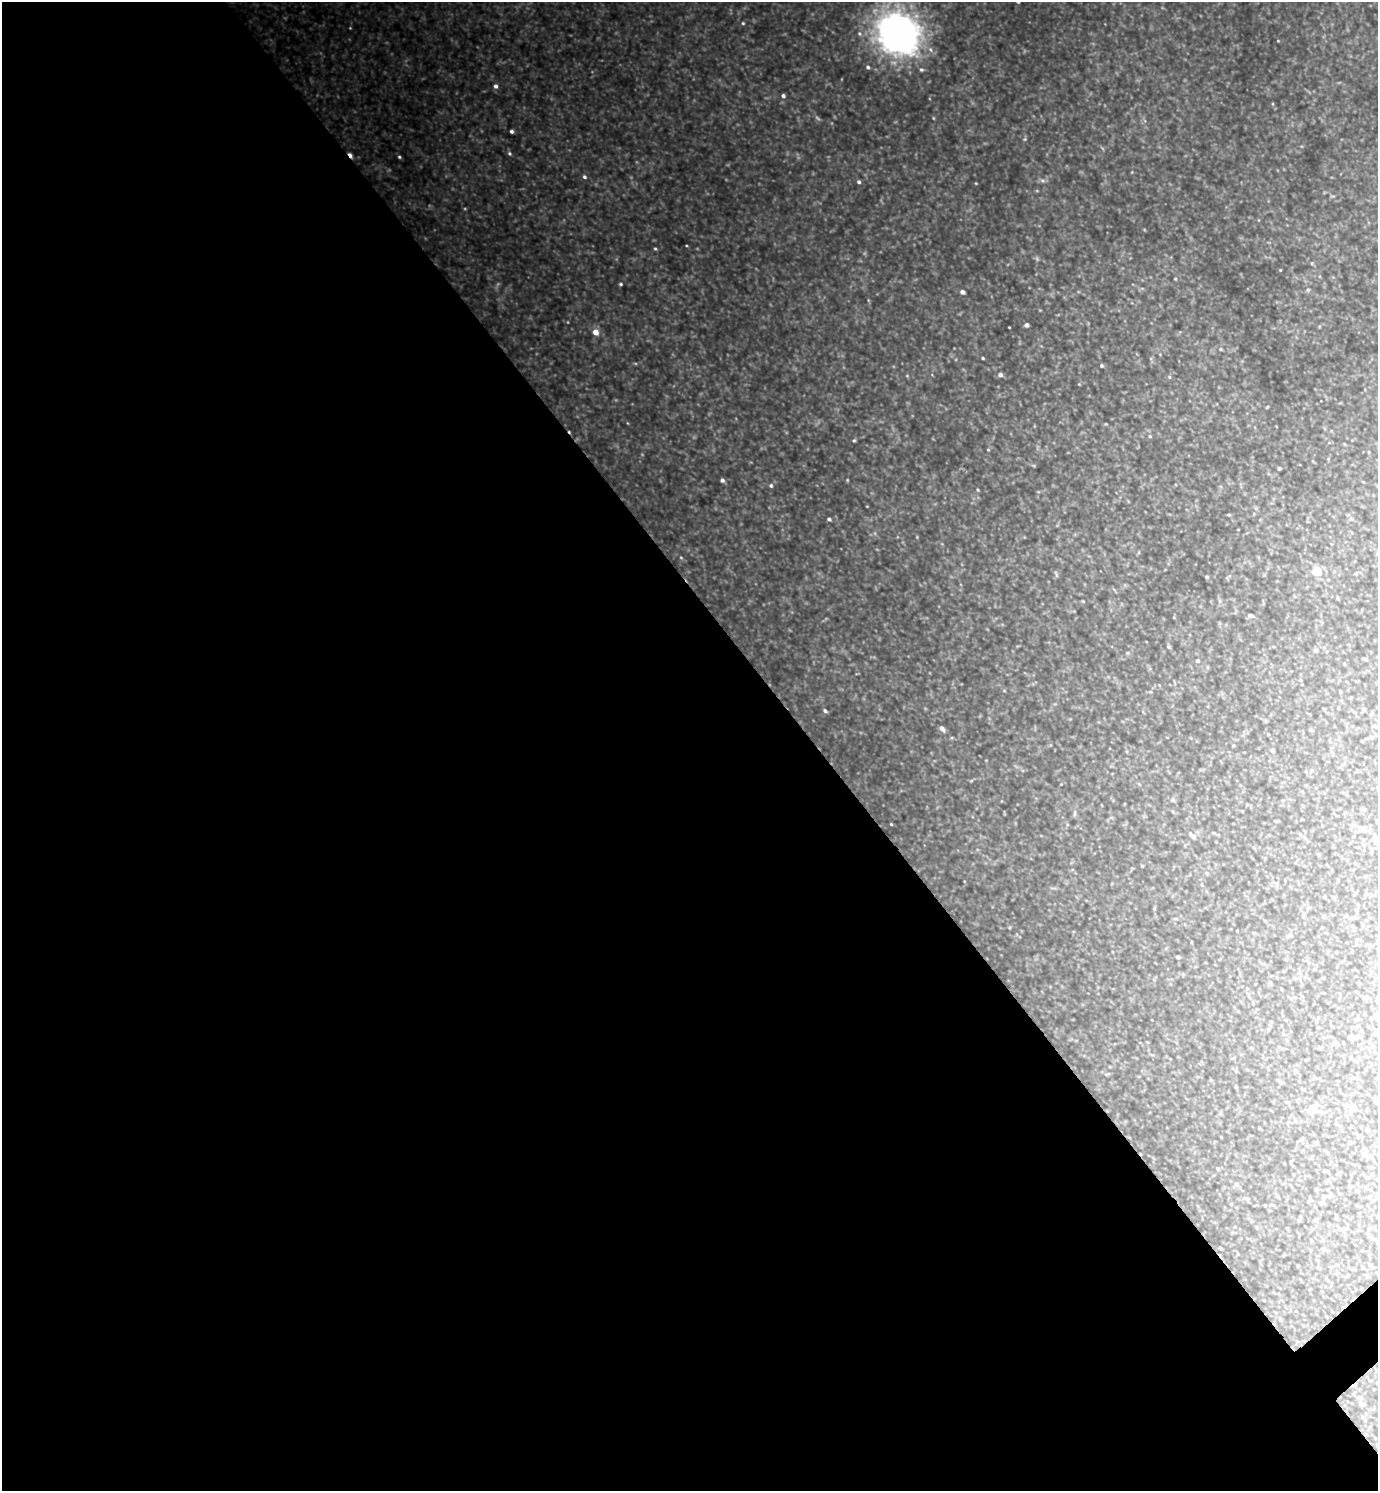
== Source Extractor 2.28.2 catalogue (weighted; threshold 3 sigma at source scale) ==
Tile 9 of 4 x 4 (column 1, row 3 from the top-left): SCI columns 160-1535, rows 1495-2983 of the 5961 x 5964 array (HDU 1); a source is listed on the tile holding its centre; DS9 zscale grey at full resolution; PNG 1380 x 1493 px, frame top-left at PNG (2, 2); no overlay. Shown black and unused: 59% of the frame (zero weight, under 3 of 4 exposures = <1% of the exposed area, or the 3 px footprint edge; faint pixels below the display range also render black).
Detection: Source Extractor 2.28.2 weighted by HDU 2 'WHT'; one run over the whole footprint, this tile lists its part. Background 0.966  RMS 0.096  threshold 0.433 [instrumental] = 3 sigma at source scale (4.5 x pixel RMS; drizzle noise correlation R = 1.50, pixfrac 1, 0.05/0.05 arcsec/px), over >= 5 px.
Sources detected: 142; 12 too faint to see at this stretch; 1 cosmic-ray / hot-pixel residue — not listed; the other 129 listed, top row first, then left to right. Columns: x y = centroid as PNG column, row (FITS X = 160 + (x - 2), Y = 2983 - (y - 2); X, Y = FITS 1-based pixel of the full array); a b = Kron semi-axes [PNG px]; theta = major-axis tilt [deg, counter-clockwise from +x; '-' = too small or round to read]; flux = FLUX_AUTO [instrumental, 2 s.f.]
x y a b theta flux
743 23 4 4 - 14
898 33 37 33 -45 5800
860 34 7 6 - 35
1278 41 3 3 - 8.4
868 67 5 5 - 28
921 70 7 6 - 24
496 86 6 6 - 37
783 96 5 4 - 29
1273 104 5 3 - 9.2
933 118 4 4 - 10
512 131 4 4 - 28
1025 139 6 5 - 16
509 153 6 5 - 19
350 155 7 3 -57 67
399 157 5 4 - 17
584 177 5 5 - 25
1042 180 8 7 - 33
859 182 5 4 - 24
976 183 4 3 - 9.5
1332 196 8 5 -13 26
686 245 4 2 - 8.6
655 249 4 3 - 14
1312 263 5 4 - 10
1280 270 3 3 - 7.8
1175 279 4 3 - 11
621 284 4 3 - 17
1142 288 7 4 -1 17
1308 290 6 5 - 15
962 292 4 4 - 57
868 300 6 4 -72 11
1027 325 4 4 - 39
1009 327 3 2 - 7.7
595 332 6 5 - 120
1221 349 5 4 - 13
1160 354 4 4 - 8.9
983 358 3 3 - 13
1101 366 4 4 - 20
1000 375 5 5 - 45
907 376 5 5 - 11
1169 377 5 5 - 15
1079 384 4 3 - 8.5
1267 407 5 3 - 10
1106 424 4 3 - 8.6
1150 436 5 4 - 14
854 440 5 4 - 16
988 450 4 4 - 9.5
1034 466 6 4 -18 11
1279 468 4 3 - 19
722 480 5 4 - 30
847 480 4 4 - 9.9
771 486 5 5 - 25
978 490 4 4 - 13
1038 492 5 4 - 11
1229 515 5 3 - 12
829 519 4 4 - 28
1351 519 7 6 - 29
917 537 4 3 - 8.1
1139 552 6 3 71 12
681 557 5 3 - 9.2
1316 571 5 5 - 540
1356 573 6 4 19 13
1056 574 9 3 -69 17
1207 577 4 4 - 19
1338 598 5 3 - 9.2
1083 601 4 3 - 8.6
1220 601 7 4 -89 22
1250 615 6 4 -9 36
1174 617 5 3 - 8.2
1168 647 6 4 -42 16
1128 653 7 5 20 18
1365 659 7 3 -30 10
1197 661 4 4 - 21
1004 691 5 3 - 10
1150 692 6 4 0 13
825 711 6 4 -34 27
1372 713 6 4 71 13
942 728 6 4 -48 49
1310 730 5 4 - 12
952 738 6 4 0 12
1050 745 6 4 90 10
1234 745 4 3 - 10
1272 750 4 4 - 28
971 781 5 5 - 12
1061 784 3 3 - 6.7
1139 784 5 5 - 12
1172 800 6 6 - 24
1075 813 10 4 85 22
1377 822 3 3 - 11
891 824 3 3 - 10
1363 829 6 5 - 110
1193 836 9 5 -48 51
1371 848 7 4 -71 15
1142 866 4 3 - 9.7
1338 880 5 3 - 9.4
1202 885 4 3 - 10
1053 888 12 2 0 19
1333 897 5 4 - 23
1346 915 6 4 0 13
1304 916 6 3 20 12
1323 917 5 5 - 15
1175 919 6 4 18 14
1191 942 4 3 - 7.9
1178 957 4 3 - 28
1314 969 4 3 - 10
1238 1011 4 4 - 7.5
1350 1036 5 5 - 11
1286 1040 6 5 - 19
1107 1074 10 3 10 13
1280 1082 7 4 -54 15
1236 1086 4 4 - 11
1302 1089 6 3 -19 8.7
1313 1109 5 5 - 270
1351 1112 6 4 -72 13
1259 1128 3 2 - 9
1221 1137 3 2 - 8.6
1352 1142 4 4 - 9.6
1366 1155 7 5 -38 58
1218 1169 5 4 - 14
1236 1184 7 5 44 19
1357 1190 5 4 - 10
1330 1195 6 5 - 25
1248 1199 7 4 -72 14
1231 1204 4 4 - 7.2
1265 1205 5 3 - 8.7
1347 1228 7 3 19 13
1370 1236 6 4 -19 14
1311 1240 5 3 - 7.6
1220 1248 4 3 - 21
1362 1405 6 4 0 12
Overlapping masked pixels (flux is a lower limit): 1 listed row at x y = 350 155
Isophote crosses this tile's border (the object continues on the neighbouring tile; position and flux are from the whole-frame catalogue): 2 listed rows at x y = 898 33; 1377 822
Unlisted compact peaks at least as high as the median listed source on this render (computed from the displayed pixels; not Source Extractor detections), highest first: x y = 1144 229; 1132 172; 929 98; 1040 310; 932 375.